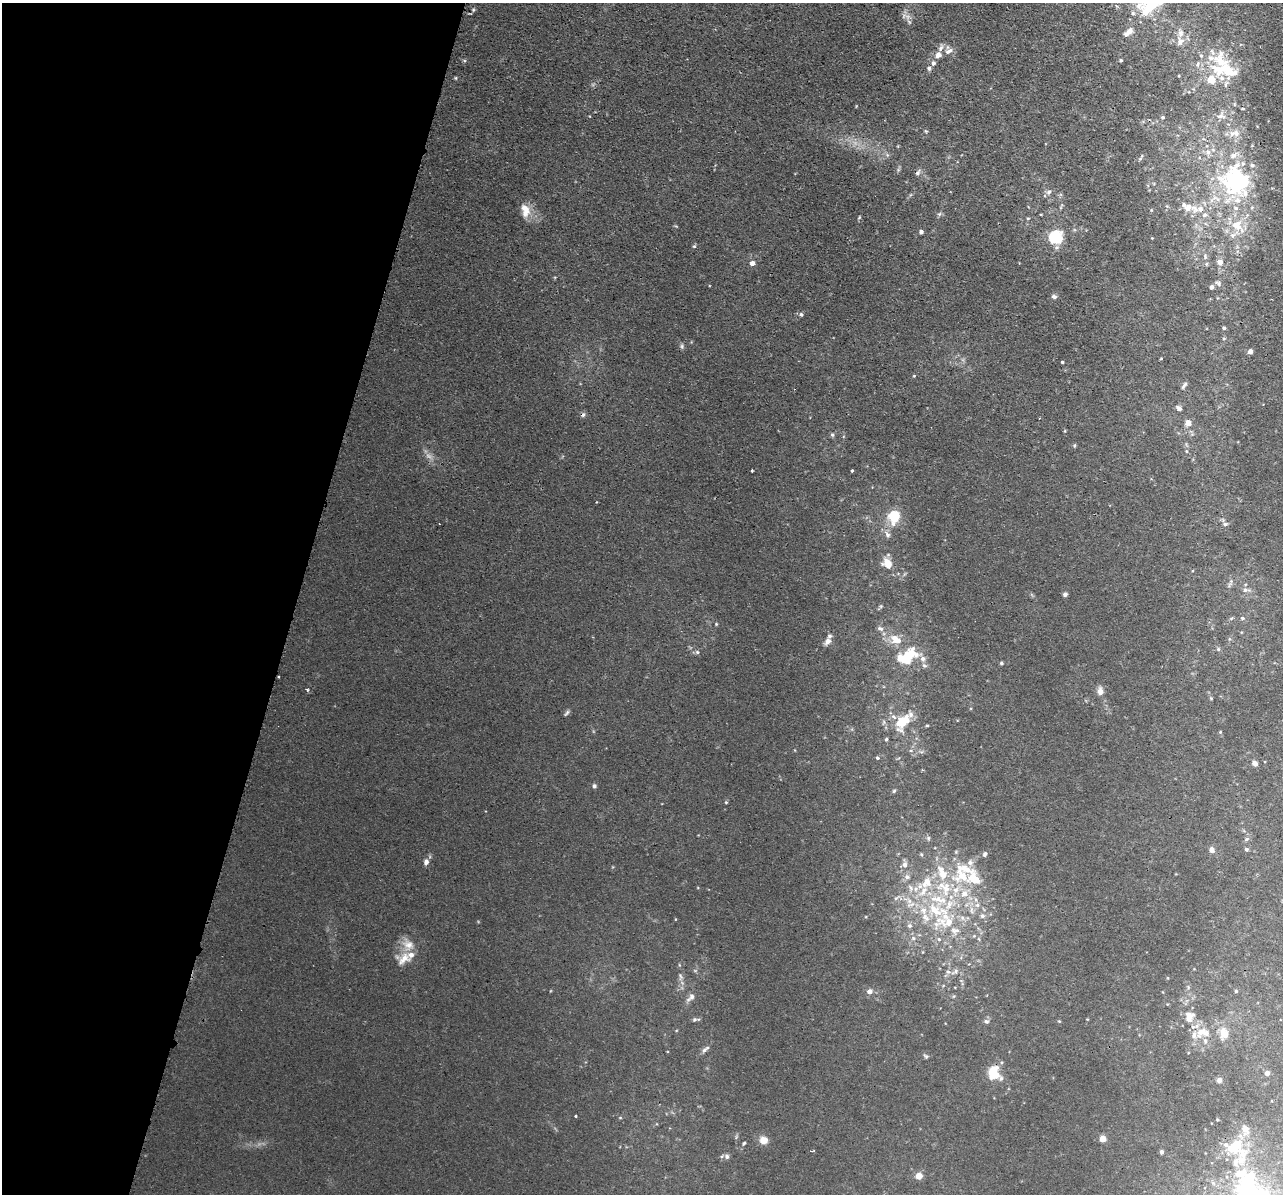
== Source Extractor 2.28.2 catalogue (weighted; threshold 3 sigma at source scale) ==
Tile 9 of 4 x 4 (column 1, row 3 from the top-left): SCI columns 18-1298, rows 1500-2691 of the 5159 x 5259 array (HDU 1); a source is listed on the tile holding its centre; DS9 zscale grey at full resolution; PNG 1285 x 1196 px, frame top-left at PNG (2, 3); no overlay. Shown black and unused: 23% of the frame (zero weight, under 2 of 3 exposures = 3% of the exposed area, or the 3 px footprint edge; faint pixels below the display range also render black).
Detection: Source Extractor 2.28.2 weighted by HDU 2 'WHT'; one run over the whole footprint, this tile lists its part. Background 0.0203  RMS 0.0052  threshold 0.0234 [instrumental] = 3 sigma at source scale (4.5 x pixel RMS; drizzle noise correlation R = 1.50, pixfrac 1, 0.05/0.05 arcsec/px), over >= 5 px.
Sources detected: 199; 2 too faint to see at this stretch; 4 inside a brighter object's white glare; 1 cosmic-ray / hot-pixel residue — not listed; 57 inside a brighter listed object's ellipse — not listed separately; the other 135 listed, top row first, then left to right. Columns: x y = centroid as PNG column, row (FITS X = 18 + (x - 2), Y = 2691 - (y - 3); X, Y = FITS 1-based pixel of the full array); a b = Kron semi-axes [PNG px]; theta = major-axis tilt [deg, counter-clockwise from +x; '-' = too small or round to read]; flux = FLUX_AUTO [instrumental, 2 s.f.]
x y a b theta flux
1151 5 33 16 34 24
473 10 5 4 - 0.68
1128 32 13 7 38 3
1180 41 12 8 -75 3.8
949 51 12 6 29 2.5
938 55 9 7 49 2.8
1121 60 4 3 - 0.67
1220 60 25 19 -59 18
933 63 6 5 - 1.7
1198 64 10 5 78 1.5
929 68 6 5 - 1.1
456 78 5 3 - 0.47
1211 80 12 11 - 6.8
1226 84 11 5 69 1.9
1243 109 4 2 - 0.51
1221 116 12 9 11 3.7
1163 117 5 5 - 0.88
926 131 5 4 - 0.63
1236 134 11 8 -77 3.1
1208 152 9 7 -64 2.5
1233 155 11 7 34 2.8
1140 159 6 4 3 0.85
918 172 9 5 52 1.5
1238 180 25 25 - 67
1049 192 7 6 - 1.5
1214 198 8 4 18 1.8
1188 206 15 10 65 5.6
1236 208 7 6 - 1.9
525 209 18 10 -49 6.2
1200 209 9 9 - 4.3
939 214 6 5 - 0.95
859 218 5 3 - 0.52
1028 218 4 4 - 0.52
1237 226 20 13 -40 12
921 232 4 4 - 1.8
1057 237 13 9 89 19
1152 238 3 3 - 0.33
694 246 5 5 - 0.72
1205 256 9 6 -89 1.8
1220 262 7 7 - 3.3
752 263 5 5 - 2.8
1218 283 10 6 -22 1.6
1211 287 5 5 - 1.9
1054 297 6 5 - 1.5
801 314 5 5 - 1.2
1224 328 4 4 - 0.97
1224 338 5 3 - 0.48
682 346 7 5 -71 1.1
1250 351 4 4 - 3.2
1161 358 4 3 - 0.38
1062 362 3 3 - 1.4
914 376 4 3 - 0.39
1184 385 11 4 53 1.3
1179 408 6 4 -36 1.9
1039 418 3 3 - 0.44
1188 423 6 6 - 3.8
832 435 6 5 - 1
1074 445 6 3 81 0.59
1186 451 5 4 - 0.61
752 470 3 3 - 1.4
852 471 3 3 - 0.62
894 516 6 5 - 48
1225 524 7 5 0 1.1
887 534 11 6 -53 2.2
887 564 13 10 -50 7.1
1245 590 10 6 -7 2.2
1065 594 5 4 - 1.5
881 606 6 4 72 0.69
1242 618 6 5 - 1.1
716 624 4 3 - 0.5
880 628 8 5 -23 1.6
1229 639 6 4 71 0.66
896 640 16 11 -27 7.7
828 641 10 6 51 2.7
1218 649 5 5 - 0.82
697 652 6 5 - 0.99
922 659 7 7 - 2.1
906 660 30 12 48 19
1001 663 5 4 - 0.77
278 677 3 2 - 0.74
307 689 4 3 - 0.87
1100 691 8 6 -88 3.6
1211 698 4 4 - 0.5
567 713 9 4 55 1
903 721 28 15 53 14
927 725 4 3 - 0.58
1220 732 4 3 - 0.46
877 758 4 4 - 0.82
1255 763 5 5 - 2.8
594 786 5 5 - 1
894 791 5 4 - 0.77
726 802 4 4 - 0.57
928 838 6 5 - 0.94
1247 839 6 5 - 1
1246 849 4 4 - 1.3
1212 850 6 6 - 2.6
985 854 7 6 - 1.4
426 862 8 6 76 2.1
962 876 32 22 0 26
977 905 8 6 1 2.2
935 910 64 31 -65 64
972 910 12 4 -85 2.1
982 916 7 7 - 1.9
974 936 6 5 - 0.78
913 938 6 5 - 1.2
404 959 22 13 48 7.4
955 971 14 5 31 2.2
680 976 12 6 -81 2.1
1188 987 5 5 - 0.68
870 991 6 5 - 2.8
1236 991 5 5 - 0.73
692 996 10 8 77 2.4
1189 1015 13 11 -27 4.7
694 1020 7 6 - 1.2
986 1021 8 6 -24 1.3
1201 1032 15 9 49 6.6
1224 1033 18 12 -86 6.5
1205 1041 7 5 -49 1.3
704 1050 9 5 48 1.7
926 1056 7 5 -39 0.9
993 1073 13 11 -67 16
1267 1073 5 5 - 2.3
1219 1080 5 5 - 1.9
576 1116 3 3 - 1.2
620 1118 5 3 - 0.47
1217 1119 3 3 - 0.47
1245 1130 16 11 -74 5.2
1103 1139 6 6 - 3.3
764 1140 6 6 - 6.9
744 1143 5 4 - 0.66
1162 1152 5 4 - 1.3
1242 1152 28 20 -56 18
727 1156 7 6 - 1.5
919 1176 5 5 - 6.1
1248 1193 32 30 -2 66
Overlapping masked pixels (flux is a lower limit): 1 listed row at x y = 278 677
Isophote crosses this tile's border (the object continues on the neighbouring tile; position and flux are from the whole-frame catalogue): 2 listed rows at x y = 1151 5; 1248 1193